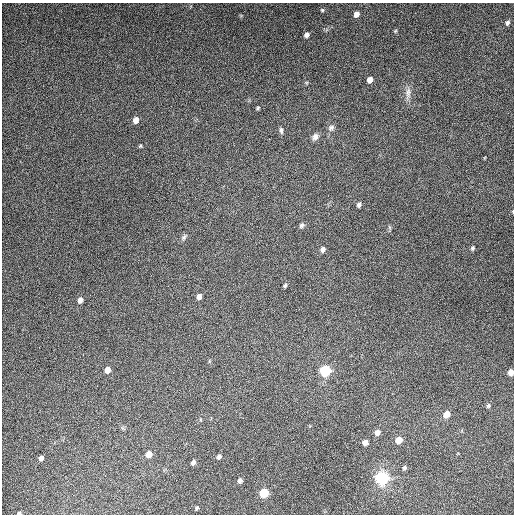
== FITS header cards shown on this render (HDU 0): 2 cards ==
NAXIS1  =                  512
NAXIS2  =                  512

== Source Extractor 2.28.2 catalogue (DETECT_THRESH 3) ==
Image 512 x 512 px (HDU 0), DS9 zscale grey, 1 PNG px = 1 image px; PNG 516 x 516 px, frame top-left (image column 1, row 512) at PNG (2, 3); no overlay
Background 4820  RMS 310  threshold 915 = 3 sigma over >= 5 px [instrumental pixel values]
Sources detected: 40; all 40 listed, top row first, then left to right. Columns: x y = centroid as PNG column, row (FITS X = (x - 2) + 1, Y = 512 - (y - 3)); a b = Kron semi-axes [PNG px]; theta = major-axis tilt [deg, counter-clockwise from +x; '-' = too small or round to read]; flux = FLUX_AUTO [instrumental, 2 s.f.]
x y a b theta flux
322 10 5 5 - 2.7e+04
356 14 6 5 - 9.9e+04
507 23 6 5 - 4.3e+04
395 31 5 4 - 2.3e+04
307 35 5 4 - 7.7e+04
370 80 5 5 - 1.2e+05
408 93 17 7 87 1.3e+05
258 108 5 4 - 2.6e+04
136 120 6 5 - 1.5e+05
331 128 9 7 43 7.1e+04
281 130 8 4 -81 4.8e+04
315 137 9 7 54 8.9e+04
140 146 4 4 - 2.5e+04
359 204 6 5 - 5.9e+04
513 212 5 3 - 1.4e+04
302 225 6 6 - 5.1e+04
184 237 9 6 62 5.1e+04
472 248 5 4 - 3.8e+04
323 249 6 5 - 7.9e+04
285 285 5 4 - 3.3e+04
199 296 6 5 - 9.2e+04
80 300 6 5 - 1.0e+05
107 370 6 5 - 1.4e+05
325 371 7 7 - 1.1e+06
511 372 5 4 - 1.5e+05
488 406 6 4 72 3.3e+04
447 414 7 6 - 1.9e+05
377 432 6 5 - 1.2e+05
399 440 6 5 - 2.2e+05
365 442 5 5 - 1.2e+05
149 454 6 5 - 1.8e+05
219 457 6 5 - 5.5e+04
41 458 5 4 - 6.9e+04
193 462 5 4 - 6.7e+04
404 468 6 5 - 4.2e+04
382 478 10 9 - 1.6e+06
240 480 6 5 - 6.2e+04
264 493 6 6 - 6.7e+05
197 508 5 3 - 2.7e+04
19 513 5 3 - 3.2e+04
At the frame edge (FLAGS 8, measured only in part): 3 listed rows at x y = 513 212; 511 372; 19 513